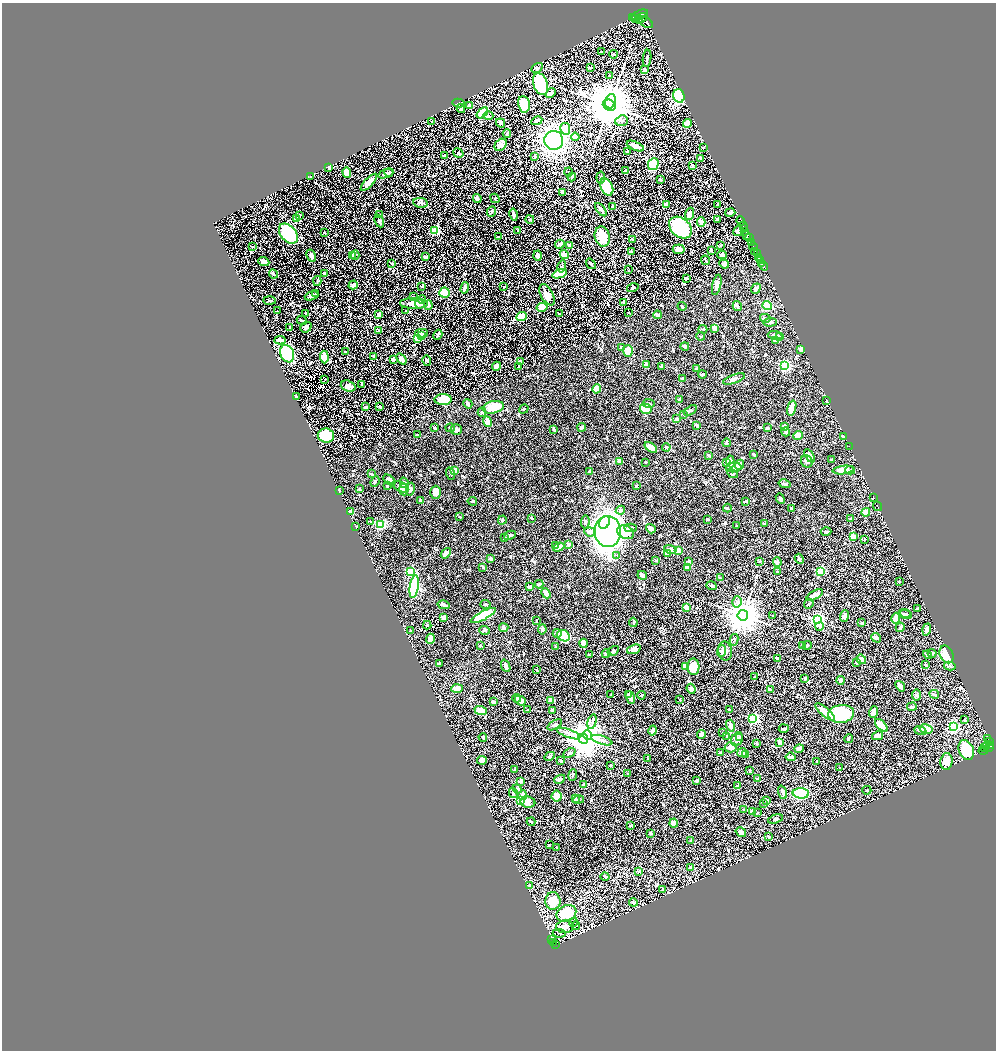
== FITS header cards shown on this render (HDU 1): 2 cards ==
NAXIS1  =                 1988
NAXIS2  =                 2096

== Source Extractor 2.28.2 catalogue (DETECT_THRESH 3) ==
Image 1988 x 2096 px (HDU 1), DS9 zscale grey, zoomed out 1/2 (1 PNG px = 2 x 2 image px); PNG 998 x 1052 px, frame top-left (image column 2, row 2096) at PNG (2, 3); each listed source drawn as its Kron ellipse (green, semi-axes under 4 px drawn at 4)
Background 0.919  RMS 0.016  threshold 0.0486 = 3 sigma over >= 5 px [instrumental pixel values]
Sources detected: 871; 45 cannot appear on this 1/2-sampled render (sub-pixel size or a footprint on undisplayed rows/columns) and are neither listed nor drawn; of the other 826, the 500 brightest by FLUX_AUTO listed and drawn (326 fainter detections omitted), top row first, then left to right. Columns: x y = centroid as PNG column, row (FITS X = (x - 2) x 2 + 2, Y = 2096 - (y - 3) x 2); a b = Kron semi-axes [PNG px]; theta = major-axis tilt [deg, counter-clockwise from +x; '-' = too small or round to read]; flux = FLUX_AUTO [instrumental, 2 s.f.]
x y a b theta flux
638 15 9 2 23 2600
632 18 2 1 - 240
641 18 6 4 19 3100
635 19 4 2 - 350
638 19 3 2 - 750
639 21 2 1 - 230
645 23 8 4 -34 2500
601 52 2 2 - 2.9
613 55 4 3 - 5.1
646 59 9 2 84 10
537 68 6 4 31 5.6
590 68 3 3 - 3
644 70 2 2 - 13
609 76 2 2 - 3.6
540 85 11 7 -70 310
550 94 5 3 - 9.6
678 96 7 5 -75 260
610 102 7 5 71 1600
458 103 6 3 -12 6
523 105 8 6 -79 82
469 106 4 3 - 12
609 106 7 5 -22 20000
460 109 4 3 - 18
482 113 7 4 40 150
488 116 5 3 - 4.7
536 121 6 3 26 6.8
621 121 6 5 - 10
431 122 2 2 - 5.6
500 123 5 3 - 12
687 124 4 4 - 34
565 129 6 5 - 28
506 134 4 2 - 6.6
575 137 4 4 - 23
553 141 9 9 - 1100
500 145 7 5 42 19
635 146 9 3 -24 24
703 148 2 2 - 3.3
627 152 4 3 - 5.9
458 153 5 3 - 6
444 156 4 3 - 8.3
534 157 4 3 - 5.7
700 159 4 2 - 4.5
653 165 6 5 - 160
692 166 4 3 - 3.4
328 168 3 2 - 3.4
625 171 3 2 - 6.4
568 172 4 3 - 4.1
346 173 5 4 - 45
388 173 4 3 - 9.2
385 174 8 3 19 16
310 177 4 2 - 3.5
571 177 4 3 - 2.9
600 178 6 3 82 4.8
660 180 3 2 - 4
368 183 11 4 46 44
606 187 9 6 -65 140
562 193 4 3 - 7.4
477 199 4 3 - 10
494 199 5 3 - 3.9
420 203 7 5 -10 7.1
666 205 4 2 - 14
717 205 3 3 - 3.4
612 207 3 2 - 4.8
600 210 7 2 -54 9.9
491 212 5 4 - 5.3
730 213 5 3 - 10
689 214 6 4 72 18
379 215 3 3 - 3.8
513 215 6 3 -77 10
299 216 3 3 - 4
296 219 4 3 - 14
529 220 4 3 - 5
717 220 4 3 - 6.9
379 222 7 4 -64 6.8
740 222 5 2 - 1200
701 223 5 3 - 28
743 227 5 2 - 870
680 228 13 9 -40 330
434 231 4 3 - 160
517 231 3 2 - 3.7
737 231 5 3 - 17
744 232 3 2 - 280
324 233 2 2 - 4.2
288 234 11 7 -50 230
746 236 2 2 - 210
498 237 4 2 - 3.5
602 237 10 7 -76 76
749 238 4 1 - 240
632 240 2 2 - 11
751 243 3 2 - 330
559 245 5 2 - 11
569 246 3 3 - 8.3
720 246 2 2 - 2.8
252 247 2 2 - 4.7
753 247 4 2 - 180
678 250 6 5 - 17
711 251 3 3 - 3.2
631 252 2 2 - 3.4
754 252 3 2 - 1100
757 254 3 2 - 430
355 255 5 2 - 3.1
564 255 5 3 - 26
721 255 5 4 - 7.4
311 256 6 3 -62 12
352 256 4 2 - 7.7
537 256 5 3 - 8.8
425 257 4 3 - 5.1
758 258 3 2 - 820
705 261 5 2 - 4.2
760 261 3 2 - 600
263 262 5 3 - 15
391 264 2 2 - 2.8
590 264 6 2 -53 3.8
761 264 2 2 - 540
724 265 5 3 - 12
763 266 5 2 - 750
561 267 6 3 76 6.8
628 270 2 2 - 4.1
273 274 5 3 - 5.1
324 274 4 3 - 9.7
559 274 7 4 20 110
686 279 3 2 - 5.1
317 281 5 3 - 3.9
353 285 4 3 - 13
716 285 10 4 77 12
421 287 2 2 - 3.7
503 287 4 3 - 3.8
464 288 6 2 72 12
632 288 6 3 16 4.4
755 289 5 4 - 9.6
444 293 5 5 - 120
315 294 3 2 - 4.8
546 295 11 6 -61 42
311 296 7 3 20 13
413 297 2 2 - 3.6
421 300 4 3 - 5.7
269 301 6 3 -3 3.3
623 303 2 2 - 18
413 304 14 5 -1 25
419 305 5 3 - 9.4
428 306 5 3 - 9.4
737 306 5 3 - 8.6
767 306 4 4 - 110
681 307 4 2 - 3.3
542 308 5 4 - 51
277 311 2 2 - 3.7
405 311 3 2 - 4.1
628 313 2 2 - 3
305 314 3 2 - 3.8
559 314 4 2 - 7.1
378 315 3 3 - 19
657 315 4 2 - 11
521 317 5 4 - 58
765 319 5 3 - 3.1
301 321 5 2 - 7
770 323 7 3 3 11
289 328 4 2 - 10
305 328 6 5 - 10
714 329 4 3 - 19
702 330 4 3 - 3.1
378 331 4 3 - 3.5
421 334 6 3 -2 13
437 335 5 2 - 4.6
421 336 3 3 - 7.3
774 336 7 3 -9 12
700 337 4 3 - 3.1
779 337 3 3 - 5.9
417 339 3 3 - 86
279 341 6 3 3 17
775 341 3 3 - 4.9
684 347 4 2 - 10
621 348 4 3 - 6
800 350 3 3 - 19
627 351 6 5 - 47
345 352 2 2 - 3.2
287 354 9 6 -68 250
373 357 2 2 - 5.6
324 358 6 3 -85 86
393 360 3 2 - 7
401 360 6 4 -52 12
426 361 5 3 - 6.3
520 362 4 3 - 13
646 365 3 3 - 19
784 366 3 3 - 380
496 367 4 3 - 16
518 367 3 2 - 5.2
661 367 2 2 - 5.7
696 369 3 2 - 6.8
702 375 4 2 - 8.5
682 379 4 2 - 4.7
734 379 11 3 20 8.7
324 380 2 2 - 3.6
361 385 3 2 - 3.1
348 386 7 5 -19 20
596 389 5 4 - 43
296 397 2 2 - 6.8
443 400 8 5 1 93
679 400 4 2 - 10
826 401 2 2 - 3.2
467 404 5 2 - 8.3
648 404 6 3 -6 6.6
365 407 4 2 - 7.3
379 407 3 2 - 8.1
493 408 11 6 11 56
523 409 5 2 - 3.1
645 409 6 5 - 34
791 409 8 3 74 37
690 411 7 3 33 4
481 413 4 3 - 3.8
683 415 3 2 - 2.9
676 419 3 3 - 8.1
487 422 5 3 - 35
696 426 4 2 - 6.5
784 427 2 2 - 33
434 428 4 3 - 3.9
450 428 4 3 - 3.3
581 428 4 2 - 8.8
767 428 2 2 - 8.2
456 430 5 5 - 9
553 430 4 2 - 5.3
785 432 4 4 - 5.6
417 435 3 2 - 3.5
325 436 8 7 - 100
797 436 5 4 - 28
843 437 3 2 - 12
726 443 4 2 - 6
849 447 2 1 - 13
650 448 7 4 -38 36
666 448 4 3 - 4.5
753 455 3 2 - 5.8
708 456 3 2 - 3.8
809 456 7 4 -59 13
831 460 3 2 - 3.7
619 462 3 3 - 14
730 462 6 4 -82 34
806 462 6 5 - 11
645 463 2 2 - 3.2
726 463 4 3 - 7.2
739 465 5 3 - 6.8
733 468 8 5 6 31
843 470 11 3 7 31
454 471 3 3 - 45
850 471 5 3 - 3.7
589 472 2 2 - 4.7
371 474 3 2 - 6.4
450 474 6 2 -68 3.2
732 474 6 3 -28 4.4
389 481 7 4 -40 20
375 482 5 3 - 4.5
404 483 5 3 - 5.3
784 484 6 3 -13 6.2
387 486 2 2 - 8.5
636 486 3 2 - 3.1
400 487 9 4 -25 10
359 489 3 2 - 4.8
403 490 6 4 -85 6.9
410 490 7 4 82 10
339 491 4 2 - 3.1
435 493 6 5 - 21
873 498 3 2 - 170
780 499 6 3 -68 9.7
420 501 4 3 - 3.4
472 502 5 3 - 3.9
745 502 3 2 - 7.4
877 507 5 1 - 280
727 508 4 2 - 3
791 509 3 2 - 7.2
620 511 5 4 - 6.6
350 512 2 2 - 44
865 513 4 3 - 24
459 517 3 2 - 3
531 519 4 2 - 4.2
850 519 4 3 - 3.8
502 520 4 3 - 5
707 520 3 2 - 4.7
370 522 3 3 - 3.4
585 523 6 3 82 4.4
604 523 7 5 55 91
764 524 3 2 - 3.8
380 525 4 3 - 75
736 526 2 2 - 3
355 527 2 2 - 4.6
630 528 6 3 2 6.1
650 529 5 3 - 14
589 532 5 4 - 9.6
607 532 15 13 -85 1500
826 532 5 2 - 7.8
625 533 9 6 -27 52
509 536 6 3 27 8.9
853 537 4 3 - 60
504 538 3 3 - 5
864 540 2 2 - 3.2
568 545 3 3 - 10
555 546 3 3 - 5.4
558 548 6 4 20 25
670 550 6 4 -13 16
678 551 4 3 - 25
445 554 6 4 50 14
667 554 2 2 - 28
616 556 3 3 - 2.9
490 559 3 3 - 10
799 559 5 3 - 7.7
655 561 4 2 - 4.5
688 562 3 2 - 10
759 562 3 3 - 3
777 563 4 3 - 21
482 568 3 2 - 3.3
687 568 4 3 - 9.3
410 572 3 3 - 170
777 572 3 2 - 3.2
820 572 4 3 - 190
642 576 5 2 - 20
720 578 4 3 - 7.1
899 582 2 2 - 2.8
538 585 4 3 - 6.4
711 586 5 4 - 4.3
414 587 11 4 81 340
529 587 3 3 - 7.2
546 594 5 2 - 34
814 595 9 3 30 27
736 602 5 4 - 7.3
808 604 5 3 - 5.7
443 605 6 3 -15 11
485 605 5 3 - 5.1
686 608 3 3 - 26
917 609 3 2 - 3
904 614 6 4 -6 7.5
906 615 6 3 -24 6.2
483 616 14 4 28 160
742 616 5 5 - 8100
772 616 3 2 - 4.2
844 616 6 4 69 12
443 618 3 3 - 28
895 619 6 3 72 45
817 620 4 4 - 900
536 621 2 2 - 3.5
633 623 4 3 - 4.1
861 623 4 3 - 3.1
427 626 4 3 - 3.4
819 627 4 3 - 4
503 628 4 4 - 6.7
900 628 5 2 - 7.6
542 630 5 4 - 6.1
926 630 6 3 72 15
410 631 3 2 - 3.1
484 631 5 3 - 4.4
557 634 4 3 - 9.8
563 636 6 5 - 160
876 638 5 4 - 6.7
430 639 5 3 - 17
734 640 6 3 80 3.1
583 644 4 4 - 22
480 646 3 2 - 5.1
802 646 2 2 - 17
807 646 5 3 - 3.8
555 647 3 2 - 6.3
633 650 7 4 19 17
721 651 6 4 68 6.7
725 651 9 7 -79 21
613 652 6 3 31 7.2
605 654 4 3 - 9.2
932 654 4 3 - 4.4
589 655 3 2 - 3.1
927 655 5 2 - 11
946 655 9 6 -66 66
777 659 3 2 - 3.3
861 660 5 3 - 14
856 663 3 3 - 7.4
439 664 3 2 - 4.7
925 665 3 2 - 5.8
505 666 6 3 -67 12
949 666 6 4 -12 5.3
685 667 3 3 - 24
693 667 8 6 -88 49
536 670 2 2 - 3
754 677 3 2 - 3.5
804 679 3 2 - 5.6
840 681 4 3 - 9
900 687 6 3 -51 17
456 689 6 4 2 38
691 689 5 4 - 11
770 690 4 3 - 9
610 695 3 2 - 3
628 695 3 3 - 5.4
934 695 5 3 - 3.3
641 696 4 2 - 5
916 696 5 4 - 5.9
630 698 7 3 -72 18
516 699 4 3 - 4.8
679 700 2 2 - 6.1
520 701 5 4 - 17
550 701 4 3 - 19
493 702 3 2 - 16
911 707 5 3 - 6.7
527 710 3 2 - 3.8
729 710 2 2 - 4.3
480 711 6 4 -23 51
552 711 4 2 - 8.4
825 713 12 4 -39 51
873 713 6 4 70 16
841 714 13 9 6 170
752 719 3 3 - 380
964 720 3 2 - 2.7
591 722 8 3 74 5.9
554 725 8 4 30 8.7
730 726 6 3 -75 16
881 726 8 3 -44 63
953 727 3 3 - 470
783 729 5 2 - 9.4
926 729 7 4 -12 34
652 731 5 3 - 19
920 731 6 3 -21 6.4
722 733 2 2 - 4.9
568 734 12 3 -20 12
587 735 5 4 - 3200
701 735 4 3 - 16
877 736 5 4 - 12
726 737 2 2 - 3.9
482 738 4 3 - 3.7
739 738 3 3 - 4.9
583 739 5 4 - 5700
848 739 4 2 - 3.4
987 739 3 2 - 160
737 740 7 5 64 15
601 741 11 3 -17 9.2
989 742 3 2 - 91
779 743 2 2 - 24
756 744 4 3 - 2.8
990 746 4 2 - 400
986 747 2 1 - 79
730 748 6 5 - 17
984 748 3 2 - 85
989 748 3 2 - 260
799 749 5 3 - 21
966 750 10 7 -65 94
983 751 5 1 - 45
569 753 6 3 26 6.1
720 753 2 2 - 6.2
742 753 5 3 - 9.4
745 755 4 3 - 5.9
549 757 5 3 - 4.9
790 757 5 2 - 5.6
647 759 4 2 - 3.2
481 761 5 4 - 20
560 761 3 2 - 4.8
816 762 2 2 - 3.9
946 762 8 6 83 33
610 766 3 2 - 4.4
839 768 2 2 - 9.1
514 770 3 2 - 2.9
749 771 4 3 - 3.1
627 774 3 2 - 3.7
572 775 6 2 81 3.3
757 779 3 2 - 3.8
559 780 6 3 23 8.2
696 781 4 3 - 4.9
520 782 4 2 - 7.5
583 785 4 3 - 3.3
737 786 3 2 - 7.5
517 789 5 3 - 6.5
866 791 4 2 - 3.2
513 793 5 4 - 5.5
782 793 7 3 -70 9.6
800 794 8 5 -2 130
522 796 5 3 - 15
556 796 5 5 - 23
575 799 4 3 - 8.9
578 800 5 3 - 4.3
520 801 3 3 - 160
766 801 4 3 - 5.7
527 802 7 5 -9 21
763 804 3 3 - 4.8
743 810 3 2 - 4.7
752 812 3 3 - 20
757 813 4 3 - 3.6
775 819 8 3 15 5.4
530 822 4 2 - 4
673 824 4 4 - 19
630 826 3 2 - 6.5
740 833 5 3 - 14
650 834 2 2 - 5.8
768 837 3 2 - 3.3
690 841 2 2 - 6.6
549 845 2 2 - 3.7
556 848 2 2 - 6
690 868 4 3 - 12
638 872 4 3 - 8.2
605 877 4 2 - 6.5
529 886 2 2 - 18
662 890 3 2 - 2.9
552 902 9 7 88 66
633 903 4 3 - 6.4
566 914 10 7 26 160
573 923 4 3 - 3.2
575 926 4 4 - 4.7
565 927 9 6 6 32
559 934 6 3 -9 4.1
551 940 3 1 - 13
553 943 2 1 - 16
555 945 2 2 - 60
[326 fainter detections neither listed nor drawn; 45 sub-pixel or undisplayed-footprint detections neither listed nor drawn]